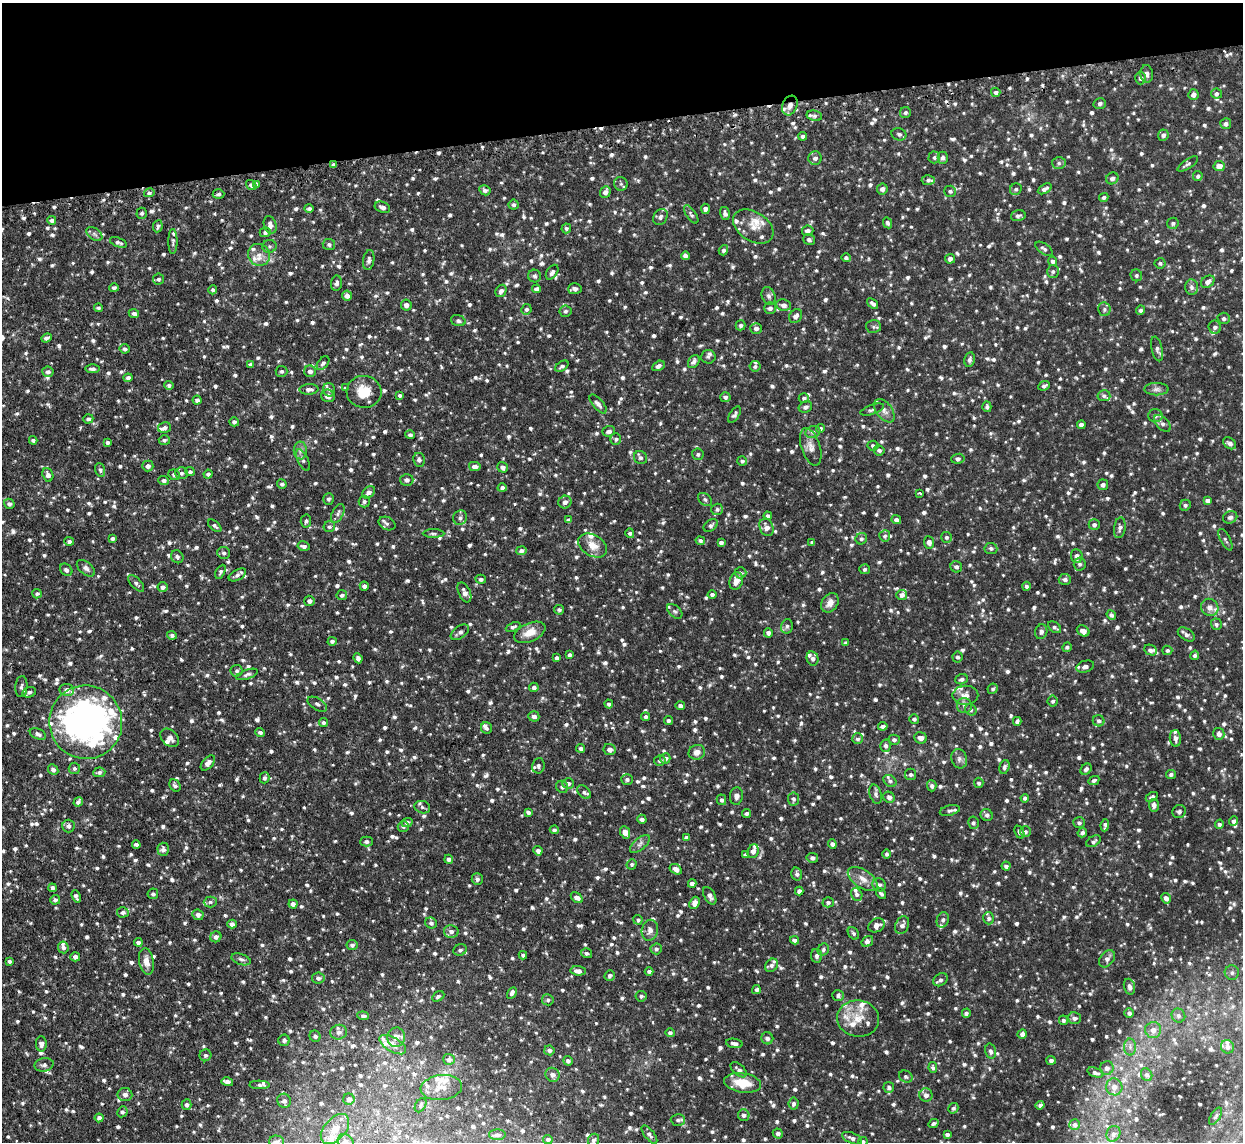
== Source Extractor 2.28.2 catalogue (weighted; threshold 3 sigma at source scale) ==
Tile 3 of 4 x 4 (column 3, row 1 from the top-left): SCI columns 2514-3754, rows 3580-4719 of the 5026 x 4998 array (HDU 1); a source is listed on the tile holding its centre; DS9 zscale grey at full resolution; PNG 1245 x 1144 px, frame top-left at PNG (2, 3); each listed source drawn as its Kron ellipse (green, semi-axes under 4 px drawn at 4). Shown black and unused: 11% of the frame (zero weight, under 2 of 3 exposures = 4% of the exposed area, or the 3 px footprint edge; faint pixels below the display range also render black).
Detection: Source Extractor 2.28.2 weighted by HDU 2 'WHT'; one run over the whole footprint, this tile lists its part. Background 0.101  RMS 0.0077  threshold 0.0345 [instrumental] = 3 sigma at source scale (4.5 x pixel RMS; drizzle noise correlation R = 1.50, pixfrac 1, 0.05/0.05 arcsec/px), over >= 5 px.
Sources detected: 1738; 2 inside a brighter object's white glare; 4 cosmic-ray / hot-pixel residue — neither listed nor drawn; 64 inside a brighter listed object's ellipse — not listed separately; of the other 1668, all 500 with FLUX_AUTO >= 1.61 (the completeness limit of this list) listed and drawn (1168 fainter detections not listed), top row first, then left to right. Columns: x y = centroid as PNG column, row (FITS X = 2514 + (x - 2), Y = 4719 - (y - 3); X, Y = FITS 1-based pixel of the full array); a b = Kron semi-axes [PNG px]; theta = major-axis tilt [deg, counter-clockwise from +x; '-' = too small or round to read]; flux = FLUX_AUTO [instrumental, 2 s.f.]
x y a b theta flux
1147 74 9 6 -84 3
1140 78 6 5 - 2.6
996 92 5 4 - 2
1216 94 5 5 - 1.7
1193 95 5 5 - 3.2
1100 103 6 5 - 2.3
790 106 10 7 68 5.2
905 113 5 5 - 1.7
814 116 8 5 -11 1.7
1226 124 5 5 - 2.2
899 134 7 6 - 2.3
1163 135 5 5 - 2.4
803 136 4 4 - 1.8
934 157 6 6 - 1.7
815 158 7 6 - 2.9
943 158 6 5 - 2.4
1059 163 7 6 - 2
1188 164 12 4 34 2
333 165 4 3 - 1.7
1219 166 5 5 - 5.4
1198 176 5 4 - 1.8
1112 178 6 5 - 2.8
928 180 6 5 - 1.6
257 184 3 3 - 1.9
621 184 7 6 - 1.9
251 185 5 4 - 2
882 189 5 5 - 2.8
1016 189 6 5 - 1.6
1045 189 7 4 29 2.8
485 190 6 5 - 2.3
950 191 6 5 - 1.9
605 192 6 5 - 3.7
149 193 5 4 - 1.6
218 194 6 4 2 1.8
1104 197 5 4 - 1.7
514 205 5 5 - 1.7
382 207 8 5 -21 2.7
309 208 5 4 - 1.7
705 209 5 4 - 2.5
142 213 5 5 - 1.6
725 213 6 5 - 2.4
691 214 10 4 -55 1.8
1018 216 7 5 14 2.1
660 217 8 6 60 2.6
52 220 4 4 - 2.3
888 223 6 4 -63 1.9
1173 223 6 5 - 1.7
270 225 9 6 -72 3.7
158 226 6 4 82 1.7
753 227 22 14 -33 11
566 228 5 5 - 1.6
808 231 6 5 - 3.1
265 232 5 5 - 2
94 234 9 5 -36 2.2
809 240 6 5 - 2
173 241 12 4 90 1.8
118 242 9 4 -20 2.1
329 245 6 5 - 1.7
269 246 7 6 - 1.8
1044 249 10 5 -35 2.1
723 250 5 4 - 1.7
259 255 11 10 - 6.6
685 256 4 4 - 2.5
846 258 4 4 - 1.8
950 259 5 5 - 3.3
369 260 10 5 80 2.6
1053 261 4 4 - 2.4
1160 263 5 5 - 1.7
1053 271 6 6 - 1.9
552 272 8 5 57 2.5
1136 275 6 5 - 1.6
535 276 6 6 - 1.8
158 279 5 5 - 1.8
1208 282 7 5 35 3.5
336 283 7 5 81 2.5
1191 287 8 6 -86 2.8
114 288 5 4 - 1.8
537 289 4 4 - 2.9
575 289 7 5 3 3.1
213 290 4 4 - 1.8
501 291 6 5 - 2.6
347 296 5 5 - 3.3
769 296 9 6 -66 2.4
873 303 6 3 -39 2.1
406 305 5 5 - 3.9
783 305 7 6 - 3.3
98 308 4 4 - 1.8
770 308 6 5 - 2.3
526 309 5 5 - 1.8
1104 309 7 6 - 1.9
1141 310 4 4 - 1.6
565 311 6 5 - 1.7
134 313 5 4 - 2
796 316 7 6 - 3.2
1224 318 6 5 - 2.1
458 321 7 5 -19 1.9
741 325 5 5 - 1.7
873 327 7 6 - 1.7
1215 327 6 6 - 2.5
756 328 6 5 - 2.6
46 338 5 4 - 2.3
125 349 5 4 - 1.8
1157 349 12 5 -76 2.6
708 357 7 6 - 1.8
969 359 7 5 80 2.3
694 362 7 5 53 2.5
323 363 8 5 50 1.9
250 364 4 3 - 1.6
562 366 7 4 34 1.8
658 366 7 4 29 2.4
755 366 5 5 - 1.6
92 369 7 4 -2 2.2
281 371 6 5 - 1.7
310 371 6 6 - 3.3
48 372 5 5 - 2.7
128 378 4 4 - 2.1
169 385 5 4 - 1.7
1044 386 6 4 24 1.9
346 388 4 4 - 1.6
309 389 9 5 2 2.7
1156 389 12 6 0 2.9
329 390 7 6 - 1.9
364 392 17 16 - 16
400 395 4 4 - 1.6
328 396 7 6 - 4.3
1104 396 6 5 - 1.8
725 397 5 5 - 2.1
804 398 5 5 - 1.8
197 400 4 4 - 2.3
598 404 11 5 -49 3.4
805 407 7 5 24 2.1
987 407 5 4 - 1.8
872 409 12 5 19 2.2
884 411 13 8 -53 3.8
734 415 9 4 58 1.8
1155 415 7 6 - 3.1
88 419 5 4 - 1.7
234 422 5 4 - 1.9
1162 423 10 6 -46 3
1081 425 4 4 - 3.1
165 428 6 5 - 2.4
820 428 4 4 - 1.7
609 431 6 5 - 2.9
813 432 8 6 15 2.3
410 435 5 4 - 1.7
616 439 6 5 - 1.8
33 440 4 4 - 1.7
164 440 5 5 - 1.7
108 442 4 3 - 1.8
1230 443 7 5 -38 2.9
873 446 5 5 - 1.7
811 447 19 9 -72 6.3
300 450 9 6 89 2.7
879 450 5 5 - 2
698 454 6 5 - 1.7
640 458 7 6 - 2
958 459 7 5 7 2.1
303 460 12 5 -63 2.2
419 460 7 6 - 2.4
742 461 5 4 - 1.8
148 466 5 5 - 2.7
475 466 6 4 -12 3.4
503 467 5 5 - 2.6
100 470 7 5 -71 1.7
190 472 4 4 - 1.8
181 473 6 6 - 1.9
208 474 4 4 - 1.9
48 475 7 5 -71 3.6
174 475 6 5 - 1.9
407 480 6 6 - 2.4
164 481 5 4 - 2.3
282 484 5 4 - 2
1103 485 5 5 - 2.9
502 488 4 4 - 1.8
369 492 7 5 40 3.2
919 493 4 3 - 4.8
329 499 6 5 - 1.9
705 499 8 5 -39 2
364 501 6 5 - 1.7
1208 501 4 4 - 2.5
565 502 7 6 - 3.2
9 504 5 5 - 2.1
1185 505 5 5 - 1.7
717 509 6 5 - 1.7
338 513 10 5 64 2.3
768 516 4 4 - 2
1230 517 7 6 - 2
460 518 7 7 - 2.5
568 520 4 4 - 1.9
896 520 5 4 - 2.6
306 521 6 5 - 1.7
387 523 9 6 -24 1.9
711 525 8 5 37 2.1
1094 525 5 5 - 2.1
215 526 8 4 -41 1.6
329 527 6 5 - 1.8
766 527 9 6 -68 4.7
1120 528 10 6 82 2.7
434 533 11 3 0 1.6
630 533 5 4 - 1.8
885 536 5 5 - 1.6
946 537 5 5 - 1.7
112 539 4 4 - 1.8
861 539 6 5 - 1.7
1225 540 12 5 -62 2
69 541 5 4 - 1.8
700 541 5 4 - 1.7
812 542 4 4 - 1.7
929 542 6 5 - 3.3
721 543 4 4 - 2.3
593 545 15 10 -31 9.3
304 546 6 4 -11 2.6
991 548 6 5 - 1.8
521 551 5 4 - 2.5
224 553 6 6 - 2.1
1077 556 7 5 -83 3.1
177 557 7 6 - 2.1
1080 564 6 6 - 2.1
956 567 6 5 - 2.2
86 568 10 6 -39 2.8
864 569 5 5 - 1.6
66 570 7 5 -43 2.2
220 572 7 4 62 1.7
741 573 6 5 - 1.7
237 575 9 5 29 2.8
481 579 5 4 - 1.8
1065 579 6 5 - 2.5
736 581 9 6 72 6.2
136 583 10 5 -47 2
364 586 4 4 - 2.7
1026 586 4 4 - 1.8
163 587 5 5 - 2.4
464 592 10 6 -66 3.9
37 594 5 4 - 1.7
712 594 4 4 - 1.8
342 595 5 5 - 2
902 595 5 5 - 3.6
309 601 5 5 - 2.2
830 603 10 8 56 5.8
1210 607 9 8 - 5.3
559 610 5 4 - 1.7
675 611 9 5 -43 1.8
1111 615 5 4 - 2.2
1216 624 6 5 - 1.7
787 626 7 5 75 1.9
513 627 7 4 23 1.9
1055 627 7 5 -38 1.8
1083 631 7 5 -33 4
460 632 10 6 35 2.8
530 632 17 9 23 9.8
1041 632 7 6 - 2.8
768 633 5 4 - 2.5
1186 634 9 5 -33 2.4
172 635 5 4 - 1.7
332 641 5 4 - 1.7
846 643 4 3 - 1.6
1067 647 5 4 - 1.6
1151 650 7 5 -26 2.4
1167 650 5 4 - 1.9
570 655 4 4 - 1.7
1195 655 5 4 - 2
958 657 5 5 - 1.7
358 658 5 4 - 2.3
557 658 4 4 - 1.8
813 658 7 6 - 3
1085 667 9 5 20 3.2
237 671 6 6 - 1.7
247 674 11 4 19 2
962 679 6 5 - 2.1
21 687 10 6 85 2.4
534 687 5 4 - 1.9
993 689 5 5 - 1.7
67 690 7 6 - 4.1
29 692 7 5 17 1.9
965 695 13 9 1 5.6
1053 701 5 5 - 1.7
317 704 11 5 -31 1.9
609 704 4 4 - 1.9
680 706 5 4 - 2
964 706 7 7 - 2.6
971 710 6 5 - 1.8
534 716 5 5 - 2.8
646 717 4 4 - 1.6
914 719 5 5 - 1.9
668 720 4 4 - 1.7
1017 721 4 4 - 1.7
1099 721 6 5 - 2.1
86 722 37 36 - 260
323 723 4 4 - 1.8
883 726 4 4 - 3
486 728 6 5 - 1.8
260 732 5 4 - 2
38 734 9 5 -26 2.7
1219 734 6 5 - 3.4
170 738 10 7 -43 4.2
921 738 6 5 - 4
1175 738 8 5 -85 3.3
857 739 5 5 - 2
894 740 5 5 - 2
886 746 6 5 - 2.5
581 748 4 4 - 1.8
610 749 6 5 - 3.4
697 752 8 7 - 5
665 758 5 5 - 2.9
959 759 10 7 -75 2.9
660 760 6 5 - 1.9
208 763 9 5 49 3.8
538 766 8 6 80 2.1
1004 767 7 5 72 2.1
74 768 6 5 - 1.7
1086 769 6 4 44 2.3
53 770 5 4 - 2.5
99 772 6 5 - 1.8
910 774 6 5 - 1.8
1171 774 5 4 - 1.7
265 778 5 5 - 1.9
627 779 6 5 - 1.8
1094 780 6 4 27 1.8
890 781 7 5 -37 1.8
568 783 6 5 - 2.2
979 783 5 5 - 1.7
175 785 6 5 - 1.8
932 786 5 5 - 2.2
562 787 6 6 - 2.3
584 792 8 5 -44 2
876 794 10 6 -73 2.1
736 796 9 6 83 3.1
889 797 6 5 - 2.4
1152 797 7 4 28 1.8
1025 798 4 4 - 1.9
793 799 6 5 - 2
721 800 5 4 - 1.9
78 802 5 4 - 2.3
1154 805 6 5 - 3
422 807 8 6 -18 2
950 810 10 5 14 2.1
528 812 4 3 - 1.9
1179 812 7 6 - 1.8
747 814 4 3 - 1.6
987 815 6 5 - 2
642 819 5 4 - 2.4
1233 821 5 4 - 2
407 822 5 4 - 1.8
973 823 6 5 - 1.9
1079 823 6 5 - 2
1219 824 4 4 - 1.9
1105 825 6 3 83 2
68 826 6 6 - 2.4
403 826 5 5 - 1.7
554 830 4 4 - 1.6
625 832 6 4 -65 5.4
1019 832 7 4 -65 1.9
1025 832 5 5 - 1.6
1082 833 5 4 - 2.1
686 838 4 4 - 2.4
367 841 6 5 - 2.1
1093 841 8 5 30 2
640 844 12 6 41 2.9
832 844 4 4 - 2.3
136 845 4 3 - 2
163 849 6 5 - 2.5
538 851 5 4 - 2.6
753 851 7 5 68 3.5
887 854 4 4 - 1.6
745 855 4 3 - 1.9
812 858 6 4 -10 2.5
449 859 4 4 - 2.7
632 864 5 5 - 1.7
1006 866 4 4 - 2
676 869 7 4 -31 4.2
797 874 6 5 - 2
477 879 6 5 - 2.2
863 879 17 9 -34 7
692 883 4 4 - 2.4
879 885 7 6 - 2.6
52 888 4 3 - 1.6
799 891 4 4 - 2.5
881 893 6 4 -54 2.1
153 894 5 5 - 1.8
857 894 6 5 - 2.3
76 896 6 4 -70 2.1
710 896 9 5 -60 3.4
577 898 7 4 -39 4
1166 898 5 4 - 3.1
55 900 5 4 - 2
210 902 6 5 - 1.6
828 902 5 5 - 1.8
695 903 6 5 - 4.3
293 904 4 4 - 2.8
123 912 6 5 - 2.1
198 915 6 5 - 3.1
989 918 6 5 - 2.2
638 920 5 4 - 1.6
943 920 8 6 70 2.2
431 923 6 5 - 2.2
232 924 4 4 - 3
876 925 8 6 27 4.9
902 925 9 6 65 3.3
650 930 10 8 80 3.9
451 931 7 6 - 3
853 933 7 5 -51 1.8
216 937 6 5 - 2.3
794 940 4 4 - 1.7
867 941 6 5 - 3.4
138 942 4 4 - 2.2
352 945 5 5 - 2.1
63 947 6 5 - 2.3
656 949 6 5 - 1.8
460 950 7 5 23 2
823 950 6 5 - 1.6
587 953 5 5 - 1.7
523 955 4 4 - 1.7
817 956 7 5 -81 2.1
75 957 5 4 - 2.6
241 959 10 5 -19 2
1107 959 9 6 51 3.4
10 961 4 3 - 1.6
146 961 14 7 -81 6
772 965 7 6 - 2.5
578 971 7 4 -7 4
649 971 4 4 - 1.8
1232 973 7 7 - 2.3
610 976 5 5 - 2.1
318 978 6 5 - 2.5
941 980 8 6 34 2.4
1129 987 8 5 -73 2.8
756 990 4 4 - 1.6
512 993 6 4 62 2.3
438 996 6 4 28 1.7
641 996 5 5 - 1.8
838 996 6 5 - 2
548 1000 6 5 - 1.7
966 1013 4 4 - 1.9
1129 1013 5 5 - 2.3
363 1016 6 4 -6 1.9
1178 1016 7 6 - 2.5
1074 1018 6 5 - 2.6
858 1019 21 18 -9 15
1063 1020 5 4 - 1.8
1153 1030 8 8 - 5.4
339 1032 8 7 - 3.4
670 1033 4 4 - 1.8
1022 1034 4 4 - 2.8
315 1036 6 5 - 2
396 1037 9 9 - 4
767 1038 6 6 - 2.9
284 1040 6 5 - 2
734 1043 8 4 -9 2.8
41 1044 8 5 -89 3.3
393 1045 15 7 -30 4.5
1130 1047 8 6 -90 2.7
1227 1047 7 6 - 3.6
549 1050 5 5 - 2.6
990 1051 7 5 -76 2.2
205 1055 6 6 - 1.9
449 1059 6 5 - 2.2
1051 1060 5 4 - 2.4
568 1061 5 4 - 1.8
44 1065 10 6 11 2.3
933 1068 5 4 - 1.6
1107 1068 7 6 - 3.2
739 1070 10 5 -42 2.8
1095 1073 8 4 -20 2.5
552 1075 7 7 - 3.5
1147 1075 6 5 - 2.1
906 1077 7 5 -26 1.8
227 1082 6 4 -15 3.4
743 1083 18 9 -9 16
260 1085 10 4 -2 1.9
889 1087 5 5 - 2.1
1114 1087 8 8 - 5
441 1088 21 12 6 8.8
125 1095 7 6 - 3.1
926 1095 6 6 - 3.6
349 1099 5 5 - 4.2
284 1101 7 6 - 3
794 1104 6 5 - 2
187 1105 5 5 - 2.1
421 1105 8 5 59 1.8
1040 1105 4 4 - 1.9
953 1108 5 4 - 1.6
122 1112 5 5 - 1.8
744 1115 6 5 - 2.5
1216 1116 10 4 58 1.6
99 1118 4 4 - 2.2
678 1120 7 6 - 2.2
933 1123 5 4 - 1.8
1075 1125 5 5 - 2
335 1129 18 10 49 9.2
778 1133 5 5 - 2.3
947 1134 4 3 - 2.2
1113 1134 8 6 64 2.6
497 1135 8 5 2 2.2
649 1135 11 5 -51 2.3
852 1138 10 5 -23 3.1
548 1139 5 4 - 1.7
593 1140 6 5 - 2.1
346 1141 8 6 -39 2.8
277 1142 7 6 - 2.4
863 1142 4 4 - 1.9
Overlapping masked pixels (flux is a lower limit): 2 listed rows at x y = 790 106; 333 165
Isophote crosses this tile's border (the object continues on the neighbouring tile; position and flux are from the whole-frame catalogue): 4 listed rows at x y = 1232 973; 346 1141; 277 1142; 863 1142